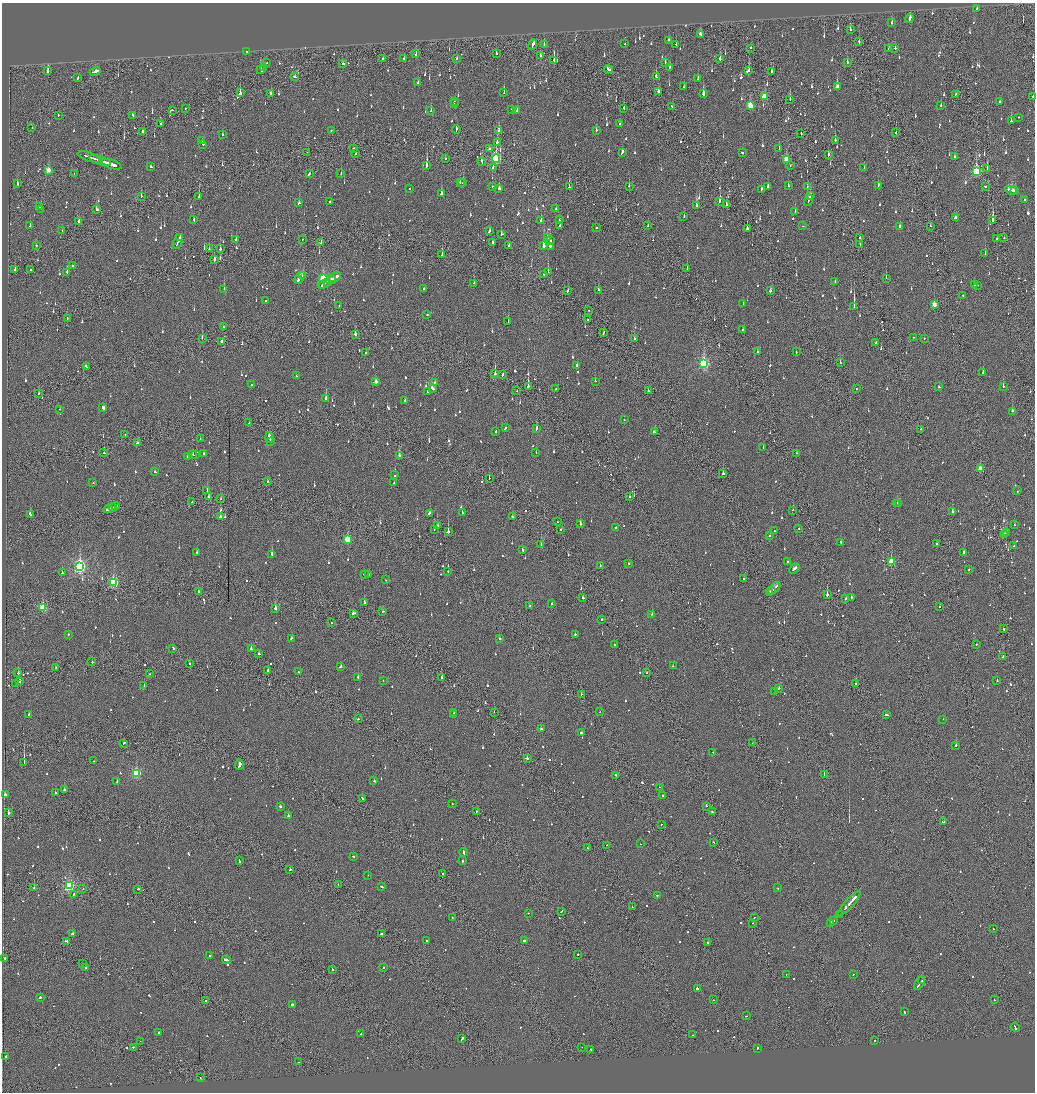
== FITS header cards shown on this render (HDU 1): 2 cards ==
NAXIS1  =                 2065
NAXIS2  =                 2180

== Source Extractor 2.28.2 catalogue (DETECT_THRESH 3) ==
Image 2065 x 2180 px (HDU 1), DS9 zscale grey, zoomed out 1/2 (1 PNG px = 2 x 2 image px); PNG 1037 x 1094 px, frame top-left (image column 1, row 2179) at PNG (2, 3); each listed source drawn as its Kron ellipse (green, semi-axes under 4 px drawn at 4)
Background -0.115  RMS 0.067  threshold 0.2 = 3 sigma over >= 5 px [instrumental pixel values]
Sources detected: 1357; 50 cannot appear on this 1/2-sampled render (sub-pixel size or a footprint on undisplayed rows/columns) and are neither listed nor drawn; of the other 1307, the 500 brightest by FLUX_AUTO listed and drawn (807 fainter detections omitted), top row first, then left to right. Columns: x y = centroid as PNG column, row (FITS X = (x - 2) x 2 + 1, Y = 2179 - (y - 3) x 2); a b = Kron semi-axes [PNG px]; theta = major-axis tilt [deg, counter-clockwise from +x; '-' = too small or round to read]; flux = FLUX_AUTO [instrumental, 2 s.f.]
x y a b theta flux
977 8 2 2 - 77
910 18 5 2 - 160
892 23 2 2 - 140
850 30 2 2 - 380
700 34 4 2 - 87
668 40 2 2 - 66
859 42 3 2 - 76
533 44 5 2 - 1400
625 44 2 2 - 61
676 44 2 2 - 61
544 45 2 2 - 110
751 48 2 1 - 110
889 48 2 2 - 62
895 48 2 2 - 160
247 52 2 2 - 170
416 54 2 2 - 200
496 54 3 2 - 57
541 56 2 2 - 130
383 58 2 2 - 74
404 58 2 2 - 58
457 59 3 2 - 94
720 59 3 2 - 240
554 60 2 1 - 230
267 62 2 1 - 69
665 62 2 2 - 58
847 62 3 1 - 210
343 64 2 2 - 130
263 67 2 2 - 300
670 67 2 2 - 55
608 69 4 2 - 130
261 70 4 2 - 93
48 71 2 2 - 440
95 71 5 2 - 290
748 71 4 2 - 110
772 72 3 3 - 140
656 76 3 2 - 76
78 77 3 2 - 120
295 77 3 2 - 100
698 79 2 2 - 190
418 83 3 2 - 60
684 87 2 2 - 68
837 87 4 2 - 130
659 91 3 2 - 110
240 93 3 2 - 640
504 93 2 2 - 65
271 94 4 2 - 390
703 94 3 2 - 460
955 94 2 1 - 58
1033 96 2 2 - 120
764 97 4 3 - 310
790 99 2 1 - 63
454 101 2 2 - 58
1000 102 2 2 - 57
454 103 2 1 - 220
941 105 2 2 - 52
672 106 3 2 - 140
750 106 4 3 - 380
185 108 2 1 - 63
624 108 3 1 - 57
512 109 3 2 - 77
172 110 2 2 - 86
431 111 3 2 - 60
517 111 2 2 - 140
58 115 2 1 - 320
132 115 3 2 - 100
1019 117 2 1 - 53
1011 121 2 2 - 63
160 123 2 2 - 150
620 123 2 2 - 120
32 128 2 1 - 80
456 129 4 2 - 150
331 130 2 2 - 73
596 130 3 2 - 58
142 131 2 2 - 130
499 131 3 2 - 63
801 133 2 1 - 190
896 133 2 1 - 79
222 134 2 2 - 64
202 140 2 2 - 120
835 140 2 2 - 180
497 142 3 2 - 190
203 144 2 2 - 70
354 148 3 2 - 160
489 149 2 2 - 150
779 149 2 2 - 120
307 152 2 1 - 340
622 152 4 2 - 100
742 153 2 2 - 230
355 154 2 2 - 180
828 154 3 2 - 55
89 157 12 1 -18 790
955 157 3 2 - 180
496 158 4 3 - 1200
445 159 2 1 - 67
100 160 11 2 -18 780
786 160 3 3 - 320
482 162 4 2 - 130
112 164 10 2 -18 810
151 166 2 2 - 71
427 166 3 2 - 490
790 166 2 1 - 100
493 167 3 2 - 80
864 168 2 2 - 150
987 168 4 2 - 75
48 170 3 2 - 180
976 172 4 3 - 1200
341 173 2 2 - 77
74 174 2 1 - 64
309 174 3 2 - 96
460 182 2 2 - 66
463 183 2 2 - 87
17 184 3 2 - 110
788 185 3 2 - 87
878 185 3 2 - 100
492 186 2 1 - 68
629 186 2 2 - 130
768 186 2 2 - 580
807 186 2 1 - 69
985 186 2 2 - 110
569 187 2 2 - 260
499 188 2 2 - 480
410 189 2 2 - 120
761 189 3 2 - 160
1011 190 6 2 -11 340
1015 191 3 2 - 260
441 194 4 2 - 170
141 196 3 2 - 53
810 196 4 2 - 130
199 197 3 2 - 220
809 200 6 2 72 210
1024 200 2 1 - 320
720 201 4 2 - 400
330 202 2 2 - 170
299 203 3 2 - 58
726 204 2 2 - 66
696 206 3 2 - 380
40 207 2 2 - 57
41 209 2 2 - 87
556 209 2 2 - 54
96 210 2 2 - 160
795 212 2 2 - 130
684 217 2 2 - 63
955 218 3 2 - 110
194 220 2 2 - 70
541 220 2 2 - 150
559 220 2 2 - 67
79 221 3 2 - 60
993 221 3 2 - 560
648 225 2 1 - 110
30 226 2 2 - 97
560 226 3 2 - 190
802 226 2 1 - 150
900 226 2 2 - 87
930 226 2 2 - 73
597 227 2 2 - 140
747 229 3 2 - 140
62 231 2 2 - 65
489 231 3 2 - 150
501 234 2 2 - 92
180 237 3 1 - 150
547 238 2 2 - 240
860 238 2 2 - 73
1004 238 2 2 - 200
236 239 3 2 - 210
302 239 2 1 - 73
997 239 2 2 - 390
178 241 8 2 65 360
551 241 3 2 - 68
493 242 2 1 - 110
321 243 3 1 - 53
36 245 2 2 - 98
509 245 3 2 - 77
860 245 3 1 - 56
544 246 3 2 - 2300
550 246 2 2 - 880
209 248 2 1 - 82
220 249 2 2 - 200
985 253 2 2 - 61
442 255 3 2 - 95
214 260 3 2 - 160
72 266 2 2 - 92
687 268 2 2 - 160
15 270 2 2 - 130
30 270 2 2 - 130
67 272 2 2 - 100
548 272 3 1 - 150
544 274 2 1 - 59
303 275 4 2 - 140
335 277 6 2 33 210
300 278 6 2 52 210
886 278 2 1 - 74
323 279 4 3 - 760
298 280 4 2 - 120
331 280 5 2 - 330
835 281 2 2 - 55
474 283 2 1 - 110
324 284 6 1 29 340
322 285 2 2 - 120
974 285 2 2 - 71
978 285 2 2 - 60
423 288 2 2 - 55
224 289 2 2 - 80
568 290 3 2 - 79
598 290 2 2 - 320
770 291 2 2 - 75
963 295 3 2 - 120
266 300 3 2 - 340
743 304 3 2 - 57
339 305 2 2 - 100
934 305 3 2 - 190
854 307 3 1 - 2700
589 311 2 1 - 81
427 315 2 2 - 110
67 319 3 1 - 69
588 319 2 1 - 120
508 322 3 2 - 150
223 327 2 2 - 55
743 329 2 2 - 55
603 333 4 1 - 160
355 334 3 2 - 180
913 337 2 2 - 80
202 338 2 1 - 91
924 338 2 2 - 56
634 339 2 2 - 76
222 342 3 2 - 74
876 343 2 2 - 130
758 352 2 2 - 130
796 352 2 1 - 140
365 353 2 1 - 54
840 362 2 2 - 67
704 364 4 3 - 1600
86 366 3 2 - 110
577 366 2 2 - 210
983 373 3 2 - 260
495 374 2 2 - 480
503 374 3 2 - 200
296 376 3 2 - 86
376 381 3 2 - 95
595 381 2 2 - 86
434 382 2 2 - 64
252 384 2 2 - 150
528 386 2 2 - 1300
1003 386 2 2 - 370
939 387 2 2 - 67
432 388 3 2 - 250
556 389 2 1 - 57
856 389 2 2 - 94
517 391 2 1 - 64
648 391 2 2 - 97
428 392 3 2 - 220
39 394 2 2 - 56
326 398 2 2 - 310
405 400 2 2 - 84
103 407 3 2 - 3700
60 409 2 2 - 63
1012 411 2 2 - 470
624 420 2 2 - 110
249 423 2 1 - 58
505 428 3 2 - 110
536 429 2 2 - 380
921 429 2 2 - 53
496 431 2 2 - 270
654 432 3 2 - 150
125 435 2 2 - 54
269 437 5 2 - 290
200 439 2 2 - 67
271 441 3 1 - 120
138 443 3 2 - 67
763 448 2 2 - 59
104 453 2 2 - 54
536 453 2 2 - 76
797 453 2 1 - 160
204 454 2 2 - 100
193 455 2 2 - 220
196 455 2 2 - 85
399 455 2 2 - 340
188 456 3 2 - 190
980 469 3 2 - 200
155 472 3 2 - 59
723 474 2 2 - 700
395 475 2 2 - 67
489 478 2 1 - 120
268 482 2 2 - 70
93 483 2 2 - 66
394 483 2 2 - 82
207 491 2 2 - 140
1017 491 2 2 - 92
209 497 3 2 - 82
630 497 2 2 - 72
221 499 2 1 - 140
192 502 2 1 - 81
897 503 2 2 - 83
899 504 2 2 - 78
115 506 4 2 - 220
113 507 2 1 - 92
110 508 7 2 21 280
793 510 2 1 - 56
462 512 3 2 - 94
952 512 2 2 - 250
429 513 2 2 - 93
30 514 3 2 - 130
220 516 2 2 - 55
512 517 2 2 - 58
558 522 2 1 - 54
580 524 2 2 - 240
1014 525 2 2 - 58
437 526 3 2 - 83
615 528 2 2 - 61
434 529 2 1 - 110
561 529 2 2 - 54
799 529 2 2 - 58
448 531 2 2 - 670
774 531 2 2 - 73
1007 533 4 2 - 120
1005 535 3 3 - 120
770 536 2 2 - 130
348 539 3 3 - 550
841 543 3 2 - 70
936 543 2 2 - 110
541 545 2 2 - 65
1014 546 2 2 - 62
523 549 3 2 - 88
197 552 2 2 - 56
964 552 2 2 - 290
272 554 3 2 - 310
788 561 2 2 - 74
891 562 3 3 - 560
629 564 2 2 - 78
600 566 2 2 - 63
80 567 4 3 - 2900
794 569 5 2 - 200
969 570 2 2 - 93
448 572 2 1 - 96
62 573 2 2 - 84
364 574 2 2 - 120
369 574 2 2 - 86
743 579 2 2 - 130
386 580 2 2 - 62
113 582 3 3 - 1200
774 588 7 2 46 270
198 591 2 2 - 220
772 591 3 2 - 100
769 592 3 2 - 88
827 594 2 1 - 620
583 598 2 2 - 63
846 598 3 2 - 150
851 598 2 2 - 76
364 603 2 2 - 250
552 604 2 2 - 140
530 606 2 2 - 57
939 607 2 2 - 110
43 608 3 3 - 570
275 608 2 2 - 540
383 611 2 2 - 66
354 613 4 2 - 140
652 614 2 2 - 100
601 619 2 2 - 390
331 622 2 2 - 120
1003 629 2 2 - 68
68 634 2 2 - 70
575 634 2 2 - 130
291 638 3 2 - 110
499 638 2 2 - 61
614 644 2 2 - 73
976 644 2 2 - 73
173 648 3 2 - 99
251 649 2 2 - 130
259 653 2 2 - 67
1003 657 2 2 - 99
92 662 2 2 - 54
190 664 2 2 - 87
673 666 2 2 - 69
56 667 2 1 - 63
341 667 2 2 - 300
268 670 3 2 - 140
299 672 2 2 - 58
18 673 2 2 - 400
647 673 2 2 - 170
149 674 2 1 - 56
358 677 2 2 - 290
442 678 3 2 - 88
997 680 2 2 - 110
383 681 2 2 - 62
20 682 2 2 - 57
15 683 2 1 - 97
856 684 2 1 - 150
144 685 2 2 - 53
778 688 3 2 - 170
775 691 2 2 - 72
581 694 2 1 - 110
454 712 2 1 - 68
494 712 2 1 - 90
600 712 2 2 - 72
29 714 2 2 - 57
454 715 2 2 - 230
886 715 3 2 - 130
358 719 2 2 - 86
943 719 2 1 - 55
541 729 3 2 - 80
581 733 2 2 - 83
124 743 2 2 - 91
752 743 2 1 - 67
956 745 2 2 - 300
713 752 2 2 - 72
527 758 2 2 - 230
93 761 2 1 - 61
24 763 2 1 - 1900
239 764 5 2 - 320
136 773 3 3 - 1200
824 774 2 1 - 89
616 775 2 2 - 61
374 781 3 2 - 59
117 782 3 2 - 140
659 787 2 2 - 79
64 790 2 2 - 160
55 793 2 2 - 130
5 795 2 2 - 240
662 796 2 2 - 130
362 798 3 2 - 100
452 803 2 2 - 57
280 806 3 2 - 88
706 806 2 2 - 140
476 811 2 1 - 76
712 812 2 2 - 98
8 813 2 2 - 230
288 815 2 2 - 210
943 822 3 2 - 99
662 824 2 1 - 60
713 842 2 2 - 67
640 844 2 1 - 53
607 845 2 1 - 74
588 848 3 1 - 86
464 852 4 2 - 270
353 857 2 2 - 98
239 861 3 2 - 120
462 861 2 2 - 240
290 870 2 2 - 170
442 874 2 2 - 64
368 875 2 1 - 140
338 884 2 1 - 56
69 886 3 3 - 1700
382 887 3 2 - 67
34 888 2 1 - 150
778 888 2 2 - 100
83 889 2 1 - 60
138 889 2 2 - 93
74 894 3 2 - 94
657 895 2 2 - 120
849 904 16 2 49 2100
632 907 2 1 - 150
845 908 3 2 - 520
561 911 3 2 - 99
528 913 2 2 - 58
840 914 2 2 - 56
452 917 2 2 - 59
754 917 2 2 - 88
834 921 2 2 - 160
753 923 2 2 - 91
831 924 2 2 - 190
993 929 2 1 - 56
72 934 2 2 - 270
381 934 2 2 - 160
524 940 2 2 - 180
67 941 3 3 - 240
427 941 3 2 - 76
707 942 2 2 - 150
578 954 2 1 - 330
210 955 2 2 - 170
5 959 3 2 - 88
227 960 4 2 - 390
82 964 2 2 - 130
85 967 2 2 - 170
383 968 2 1 - 310
332 969 2 2 - 100
786 974 2 1 - 83
853 974 2 1 - 120
921 981 3 2 - 270
920 983 7 1 55 290
697 989 2 2 - 810
40 997 2 2 - 270
205 1000 2 1 - 65
713 1000 2 2 - 65
994 1000 2 2 - 67
292 1004 2 2 - 230
904 1012 3 2 - 97
746 1016 2 1 - 160
1015 1027 5 2 - 190
159 1032 2 2 - 180
361 1034 2 2 - 84
693 1035 2 2 - 74
462 1039 4 2 - 150
875 1040 2 2 - 87
140 1041 2 1 - 53
133 1047 2 2 - 82
582 1047 2 1 - 60
757 1048 3 2 - 98
591 1049 2 2 - 94
5 1057 3 2 - 210
298 1062 2 1 - 190
200 1077 2 1 - 56
At the frame edge (FLAGS 8, measured only in part): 1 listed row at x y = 1033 96
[807 fainter detections neither listed nor drawn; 50 sub-pixel or undisplayed-footprint detections neither listed nor drawn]